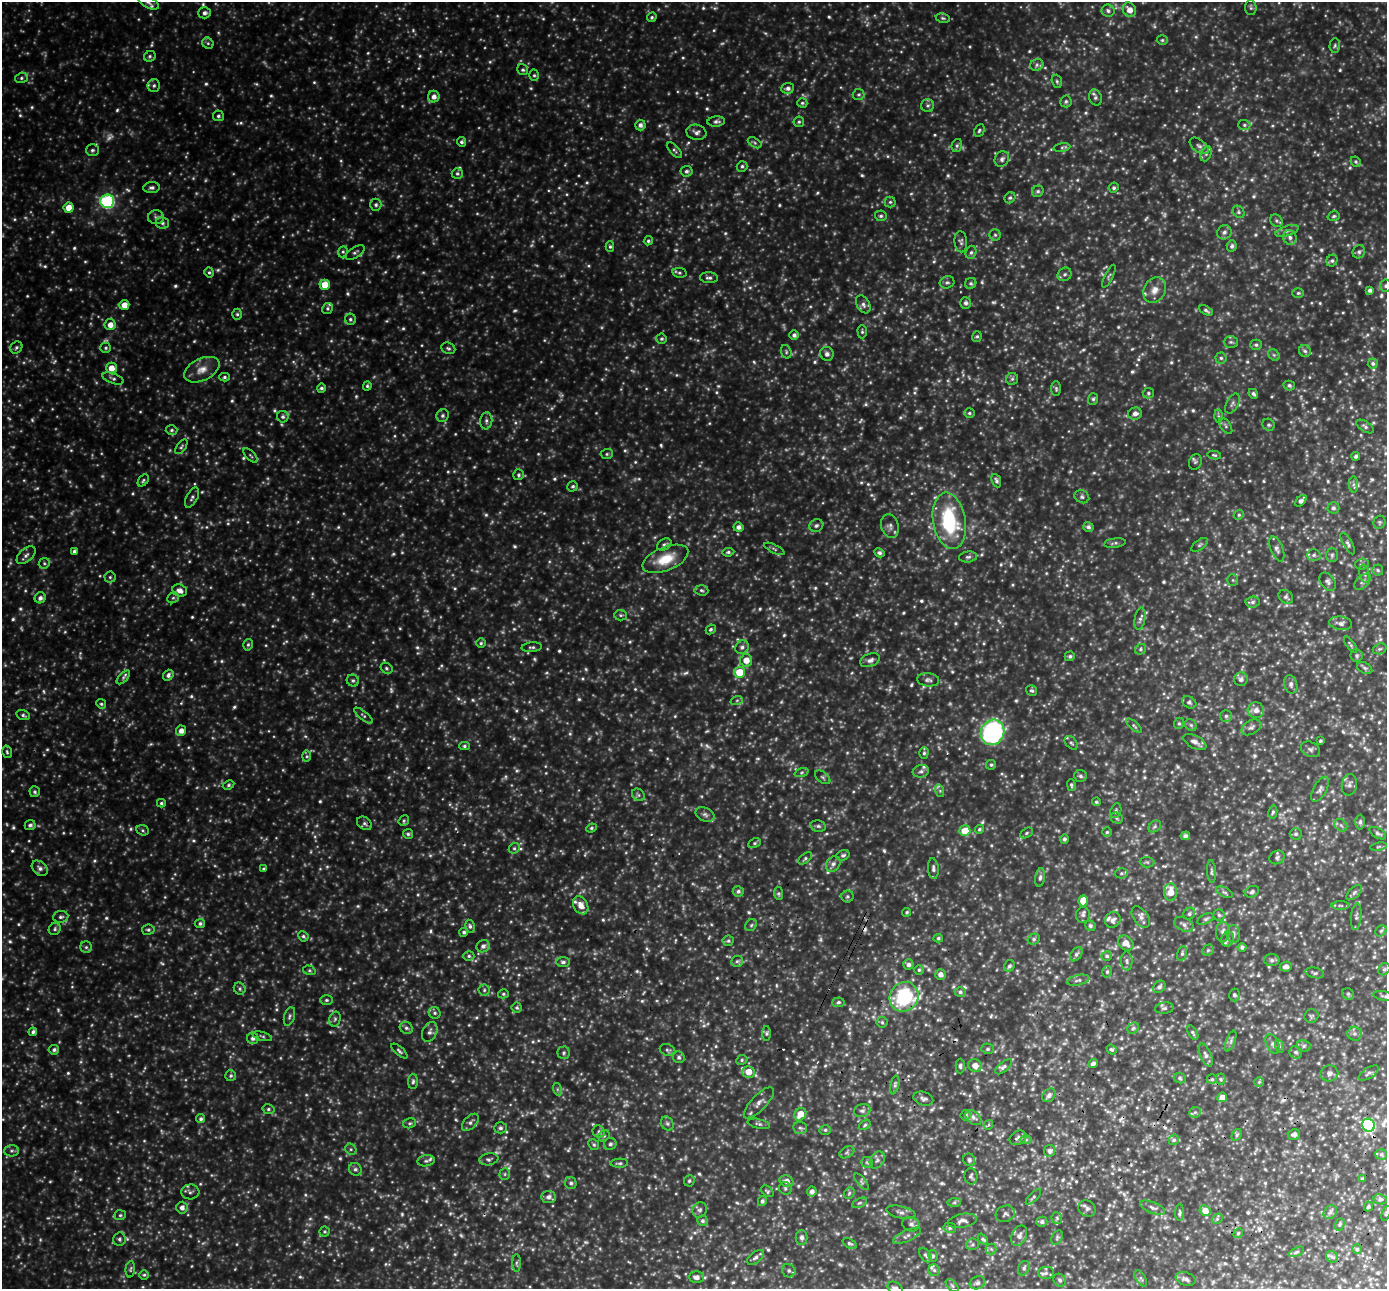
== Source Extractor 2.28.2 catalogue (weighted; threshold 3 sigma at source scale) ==
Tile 6 of 4 x 4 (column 2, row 2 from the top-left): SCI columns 1414-2798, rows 2768-4054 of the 5599 x 5666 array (HDU 1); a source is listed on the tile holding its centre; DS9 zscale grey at full resolution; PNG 1389 x 1291 px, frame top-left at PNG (2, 2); each listed source drawn as its Kron ellipse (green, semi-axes under 4 px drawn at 4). Shown black and unused: <1% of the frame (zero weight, under 2 of 3 exposures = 3% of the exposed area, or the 3 px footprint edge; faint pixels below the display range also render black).
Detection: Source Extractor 2.28.2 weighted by HDU 2 'WHT'; one run over the whole footprint, this tile lists its part. Background 0.407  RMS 0.059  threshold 0.266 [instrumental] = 3 sigma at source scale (4.5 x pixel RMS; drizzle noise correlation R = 1.50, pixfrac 1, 0.05/0.05 arcsec/px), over >= 5 px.
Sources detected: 1160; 83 too faint to see at this stretch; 6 cosmic-ray / hot-pixel residue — neither listed nor drawn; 13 inside a brighter listed object's ellipse — not listed separately; of the other 1058, all 500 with FLUX_AUTO >= 8.97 (the completeness limit of this list) listed and drawn (558 fainter detections not listed), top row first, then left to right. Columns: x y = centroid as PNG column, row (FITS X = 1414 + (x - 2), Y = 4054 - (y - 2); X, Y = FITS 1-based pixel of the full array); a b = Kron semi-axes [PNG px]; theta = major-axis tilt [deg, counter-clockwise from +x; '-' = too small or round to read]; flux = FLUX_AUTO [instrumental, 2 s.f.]
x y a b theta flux
148 2 12 5 -30 18
1251 8 7 5 -89 12
1129 10 7 6 - 47
1108 11 6 6 - 16
205 13 6 5 - 20
652 17 5 4 - 10
943 18 7 4 -10 9.1
1162 40 5 4 - 9.2
208 43 6 5 - 9.2
1335 46 7 5 86 10
150 56 6 5 - 11
1037 65 7 5 23 13
523 70 6 5 - 11
534 75 6 5 - 9.4
21 78 6 5 - 12
1057 81 7 5 -69 11
154 85 6 6 - 14
788 88 6 5 - 20
859 94 6 5 - 10
434 97 6 6 - 28
1095 98 8 6 -71 16
1066 101 6 5 - 12
802 103 5 4 - 9
928 105 6 6 - 13
218 116 5 5 - 12
716 121 9 5 6 17
799 122 5 5 - 9.8
640 125 5 5 - 21
1244 125 6 5 - 10
979 130 6 5 - 10
696 132 10 7 -10 23
462 142 5 4 - 11
755 143 7 4 -31 11
957 145 7 5 74 11
1199 146 11 6 -38 18
1062 147 8 4 9 9.9
92 150 6 6 - 13
674 150 9 4 -47 12
1206 154 8 5 68 14
1002 159 8 6 59 19
1356 162 5 4 - 9.4
742 166 5 5 - 11
687 171 6 5 - 14
457 173 5 5 - 11
152 188 8 5 7 16
1114 188 5 5 - 11
1038 191 6 5 - 12
1010 198 6 5 - 11
107 201 7 6 - 610
890 202 5 5 - 10
376 205 6 6 - 13
69 208 5 5 - 65
1239 212 7 5 -50 10
881 216 6 5 - 11
1334 216 6 4 17 9.1
156 217 8 7 - 17
1276 221 7 5 -47 12
162 223 6 6 - 14
1287 231 12 5 18 18
1224 232 7 6 - 19
995 235 5 5 - 9.5
1290 237 7 6 - 17
648 241 5 4 - 10
961 242 10 6 -85 15
1232 246 6 5 - 14
610 247 5 4 - 9.4
343 252 6 4 68 9.6
355 252 10 5 33 14
971 252 6 5 - 13
1359 252 7 6 - 13
1332 261 6 5 - 12
209 272 5 4 - 9.4
679 273 7 5 -11 11
1065 274 7 6 - 16
1109 276 12 3 64 9.7
709 278 9 5 -3 16
947 282 7 6 - 13
971 283 6 5 - 11
325 285 5 5 - 99
1386 286 6 6 - 14
1155 290 13 10 62 48
1370 290 4 4 - 16
1298 293 6 5 - 9.4
966 303 5 5 - 16
863 304 9 6 -59 21
124 305 5 5 - 49
327 308 6 5 - 10
1206 310 7 4 -29 12
237 314 5 5 - 9.8
350 319 6 5 - 11
110 325 5 5 - 45
862 332 7 4 -89 9.2
794 335 5 5 - 17
977 336 5 4 - 9.2
662 339 5 5 - 11
1231 342 7 5 -1 12
1256 345 6 5 - 11
16 348 6 5 - 12
106 348 5 5 - 9
448 348 7 5 -24 11
1305 351 6 6 - 14
786 352 7 5 -72 10
827 354 7 6 - 23
1274 355 6 5 - 11
1221 358 5 5 - 12
1373 364 5 5 - 13
111 368 5 5 - 56
202 370 19 11 25 66
224 377 5 4 - 10
113 378 11 5 -20 15
1012 379 6 6 - 11
1289 385 5 4 - 13
367 386 5 4 - 9.4
321 388 4 4 - 12
1056 389 7 5 -88 10
1148 393 6 5 - 9.8
1253 394 5 4 - 13
1093 399 6 5 - 11
1232 403 11 6 61 15
969 413 5 4 - 9
1135 414 7 6 - 26
443 416 6 6 - 16
1218 416 6 4 -88 10
283 417 6 5 - 13
486 421 8 6 84 17
1269 425 6 5 - 11
1226 426 9 5 -55 11
1365 427 10 5 -31 14
171 430 6 4 4 11
181 447 8 4 54 10
607 454 6 5 - 9.7
1214 455 7 4 -9 9.2
251 456 9 4 -45 9.2
1356 456 4 4 - 14
1195 462 8 6 67 11
518 475 5 5 - 12
143 480 7 4 52 9.6
996 481 7 4 -66 14
1353 484 8 4 -89 13
573 486 5 5 - 11
192 497 11 5 62 17
1082 497 8 6 -28 14
1301 501 7 4 47 19
1333 508 6 5 - 13
1239 515 5 4 - 9
949 521 28 16 -80 440
1379 522 6 6 - 9.5
816 525 7 6 - 15
890 526 12 8 -74 26
738 527 5 4 - 23
1088 527 5 5 - 14
1115 543 11 4 8 12
664 544 8 5 34 14
1348 544 12 4 -60 14
1200 545 9 5 35 12
774 549 11 4 -26 11
1277 549 13 6 -68 21
74 551 4 3 - 14
728 552 6 4 6 11
879 553 5 4 - 13
26 555 11 6 42 21
1314 555 7 5 1 12
1332 555 7 5 90 11
968 557 9 5 7 15
665 559 24 11 22 140
44 563 6 5 - 9.6
1362 564 7 5 6 12
1378 570 5 5 - 9.2
1364 574 9 5 -79 14
110 577 5 5 - 9.8
1233 580 6 5 - 9.4
1328 582 10 7 -53 19
1363 582 10 6 43 18
701 590 7 5 -3 12
180 591 7 6 - 30
1286 597 8 6 -37 15
40 598 6 5 - 19
173 598 6 5 - 9.6
1252 602 7 5 4 13
621 615 6 5 - 9.6
1140 619 11 5 80 19
1341 623 11 6 -6 25
711 629 5 4 - 10
481 643 5 5 - 9.1
248 645 6 4 73 9.3
1351 645 9 4 -54 9.6
532 647 10 4 4 13
742 647 7 6 - 18
1141 649 6 5 - 10
1380 649 7 5 19 9.8
1070 656 5 5 - 12
1357 656 6 6 - 11
746 660 6 6 - 61
870 660 10 6 21 24
386 668 6 5 - 9.6
1365 668 8 5 -27 13
739 672 5 5 - 130
168 675 6 4 53 19
123 677 8 4 46 12
1241 679 7 6 - 19
928 680 11 6 -6 19
353 681 6 5 - 12
1291 684 9 6 -76 21
1032 691 6 5 - 11
737 700 6 4 19 9
1189 702 7 5 -32 12
101 704 5 4 - 10
1256 710 8 8 - 33
23 715 7 5 -16 12
363 716 11 4 -38 11
1226 716 6 6 - 12
1179 723 6 5 - 9.4
1191 725 6 5 - 10
1134 726 10 3 -42 10
1251 727 11 6 30 21
181 731 5 5 - 35
992 732 13 11 60 960
1320 741 3 3 - 9.5
1195 742 12 6 -29 31
1071 743 8 5 -48 11
464 746 5 4 - 10
1310 749 10 7 -26 18
7 752 6 4 -75 9.9
924 753 6 4 89 11
307 756 6 4 -90 9.6
991 765 5 4 - 9.9
921 771 8 6 12 15
801 773 7 3 19 9.5
1080 776 6 6 - 14
823 777 9 5 -38 12
228 785 6 4 28 10
1071 785 6 4 -88 9.7
1349 785 11 7 79 23
1320 789 14 6 61 22
940 791 6 4 -73 9.3
35 792 5 5 - 12
638 795 7 5 -46 12
1096 802 4 4 - 9.2
161 803 4 4 - 9.7
1116 811 8 5 68 12
1273 812 6 4 79 11
705 814 10 6 -26 19
1117 818 6 5 - 11
404 821 5 5 - 9.7
1360 822 7 5 89 13
364 823 8 6 -35 16
30 825 5 5 - 15
1341 825 7 5 -44 14
818 826 8 5 -10 14
1155 827 7 5 36 11
591 828 5 4 - 9.5
979 829 4 4 - 9.5
143 830 6 5 - 9.4
965 831 5 5 - 110
1107 832 4 4 - 9
1026 833 7 4 28 9.4
1378 833 9 5 -31 14
408 834 5 5 - 10
1296 834 6 5 - 14
1185 836 5 4 - 16
1064 839 4 4 - 13
754 843 6 4 28 9.6
1379 847 8 4 9 9.1
514 848 6 5 - 12
843 855 7 5 19 13
1277 857 8 6 30 16
805 858 8 4 40 10
1147 862 7 5 -2 11
833 864 8 6 50 20
40 868 9 6 -41 23
264 869 4 4 - 9.3
933 869 10 5 -85 17
1212 871 11 4 -87 12
1121 873 6 5 - 11
1040 878 9 5 81 15
738 891 5 5 - 14
1171 892 9 6 85 82
1224 892 9 4 -26 12
1252 892 7 5 24 13
778 893 7 4 -84 10
1354 893 9 5 42 15
847 896 6 6 - 9.8
1083 901 5 5 - 73
581 905 9 7 -59 51
1340 905 9 4 -1 11
907 912 4 4 - 9.1
1189 914 6 5 - 11
1083 915 8 7 - 17
1219 915 6 5 - 11
61 917 7 5 7 15
1141 917 12 7 -54 25
1356 917 13 5 85 16
1206 919 9 5 25 12
1113 920 8 7 - 22
200 923 5 4 - 13
1184 924 10 6 -25 21
751 925 6 5 - 11
470 926 6 4 -79 13
1090 926 5 5 - 13
55 929 6 5 - 12
148 930 6 5 - 12
1381 931 6 5 - 9.2
464 932 4 4 - 13
1223 932 10 7 85 22
1233 934 9 6 -88 20
303 936 5 5 - 10
938 938 5 4 - 9.4
1034 939 6 5 - 11
1228 939 7 6 - 15
728 941 6 5 - 10
1126 943 8 6 -42 46
483 946 7 6 - 20
86 947 6 6 - 11
1242 947 4 4 - 13
1208 950 6 5 - 10
1182 953 7 4 75 11
1076 954 8 5 53 15
469 956 5 5 - 10
1107 956 5 4 - 9.2
1272 960 8 6 -1 15
737 961 6 5 - 13
1127 961 9 5 -88 15
563 962 7 5 0 15
908 965 5 5 - 18
1009 966 6 5 - 14
1286 967 6 5 - 26
1384 969 6 5 - 11
309 970 6 4 -16 9.7
919 970 4 4 - 9.2
1107 972 6 4 76 9.7
1315 973 9 5 -12 13
940 975 5 5 - 28
1078 980 11 5 12 16
1159 987 7 5 49 17
240 989 6 5 - 11
484 990 5 5 - 11
960 992 5 4 - 12
503 994 5 4 - 9.2
1348 994 6 5 - 9.3
1234 995 6 5 - 12
1384 996 11 4 -10 13
904 997 15 14 - 430
326 1000 6 5 - 10
838 1002 6 5 - 11
517 1008 5 5 - 10
1164 1008 9 5 6 14
435 1013 6 5 - 12
289 1016 10 5 73 13
1311 1016 7 6 - 12
335 1019 8 5 74 12
882 1022 5 5 - 9.7
406 1028 7 5 -32 14
1133 1028 6 5 - 12
33 1032 4 4 - 13
430 1032 10 7 65 23
1193 1033 8 4 -59 11
767 1034 7 4 90 11
1354 1034 7 7 - 17
262 1036 10 3 -16 9.1
253 1038 6 6 - 20
1231 1041 11 4 69 15
1273 1044 10 6 -64 18
1279 1046 7 4 -71 9.1
1304 1046 7 5 -12 13
988 1049 6 5 - 12
54 1050 5 4 - 15
667 1050 8 5 -21 12
1112 1050 5 4 - 11
399 1051 10 4 -41 12
1296 1052 6 6 - 15
564 1053 6 6 - 12
1206 1055 12 5 -67 23
679 1057 6 5 - 13
742 1060 6 4 25 9.3
1093 1064 4 4 - 24
975 1065 7 6 - 43
960 1066 7 4 89 12
1004 1067 10 5 40 17
748 1072 6 6 - 71
1329 1073 9 8 - 21
1369 1073 11 5 33 15
231 1076 5 5 - 12
1180 1078 6 5 - 11
1212 1079 5 5 - 10
1221 1079 5 5 - 9.9
413 1081 7 5 87 12
1259 1082 5 5 - 9.2
895 1085 9 4 77 13
557 1089 6 4 -72 9.1
1049 1095 7 5 49 20
1222 1097 5 5 - 39
923 1099 10 7 -18 20
759 1103 20 7 46 39
268 1109 6 5 - 11
862 1111 8 6 18 18
1195 1112 6 5 - 12
800 1114 7 5 51 75
965 1115 5 5 - 14
973 1117 9 6 -42 21
201 1119 5 4 - 13
470 1122 10 6 48 20
410 1123 6 5 - 9.9
667 1123 7 6 - 13
759 1124 11 4 -13 14
865 1125 6 4 37 9.2
988 1125 5 4 - 9.4
1368 1125 6 6 - 470
500 1128 6 5 - 13
800 1128 7 6 - 14
825 1130 5 5 - 11
599 1132 6 5 - 12
1294 1134 6 5 - 21
1237 1135 6 4 61 11
604 1136 6 5 - 11
1018 1138 9 6 32 17
1026 1140 6 4 1 10
1174 1140 5 5 - 11
610 1144 6 6 - 14
594 1145 6 5 - 11
351 1149 6 5 - 9.8
12 1151 7 5 1 13
1049 1151 6 5 - 18
847 1152 8 5 30 12
1381 1154 6 5 - 12
489 1159 9 6 9 14
877 1160 9 6 57 19
969 1160 6 6 - 16
426 1161 8 5 7 14
867 1162 6 5 - 9.9
619 1163 9 4 2 11
355 1169 6 6 - 15
505 1174 6 5 - 9.1
971 1176 8 6 -87 14
1362 1179 3 3 - 12
689 1181 6 5 - 11
786 1181 7 5 -22 34
861 1182 10 4 -51 11
571 1183 6 5 - 15
785 1188 6 6 - 11
767 1191 7 5 -41 9.1
812 1191 5 4 - 24
190 1192 9 7 5 17
849 1193 6 5 - 11
549 1197 7 6 - 25
1033 1197 10 4 46 11
1380 1199 7 5 -12 13
762 1201 5 4 - 14
954 1202 7 4 2 11
859 1203 8 4 26 9.9
1368 1207 5 4 - 11
182 1208 6 5 - 27
1152 1208 13 5 -23 22
1087 1209 9 8 - 18
700 1210 8 7 - 15
1205 1211 5 5 - 55
901 1212 15 6 -12 23
1330 1212 7 6 - 16
1180 1213 8 4 89 12
1386 1213 8 4 68 9.2
1005 1214 10 8 21 20
120 1215 6 5 - 9.4
1057 1218 6 5 - 11
1217 1219 6 4 45 10
702 1221 5 5 - 15
962 1221 15 7 10 27
1042 1222 5 5 - 16
911 1224 9 7 -20 25
1339 1224 6 4 71 11
950 1228 6 5 - 11
325 1231 5 5 - 9.8
1238 1233 5 4 - 10
907 1236 15 5 25 22
1019 1236 11 7 65 29
802 1237 7 6 - 20
1057 1237 8 5 65 10
119 1239 7 6 - 13
983 1239 6 4 -48 11
850 1243 7 4 -31 11
973 1244 6 5 - 12
991 1249 5 5 - 11
1357 1249 5 4 - 12
1297 1252 8 4 25 12
925 1255 8 5 -55 13
933 1256 6 4 -78 9.3
756 1257 10 5 40 19
1332 1257 6 5 - 14
517 1263 8 4 -90 9.5
1024 1268 7 5 65 13
130 1269 8 4 84 10
934 1270 6 5 - 12
789 1271 7 6 - 17
1046 1273 8 6 2 17
144 1275 5 5 - 9.1
696 1277 7 6 - 29
1141 1278 9 4 -57 12
1186 1279 10 6 -17 23
1060 1280 7 6 - 15
977 1283 8 6 26 17
952 1286 8 4 -45 11
895 1288 8 6 -35 31
Overlapping masked pixels (flux is a lower limit): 4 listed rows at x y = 904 997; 1212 1079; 1368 1125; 1294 1134
Isophote crosses this tile's border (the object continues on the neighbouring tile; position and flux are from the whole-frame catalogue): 5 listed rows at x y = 148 2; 1386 286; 1368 1125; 1386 1213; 895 1288